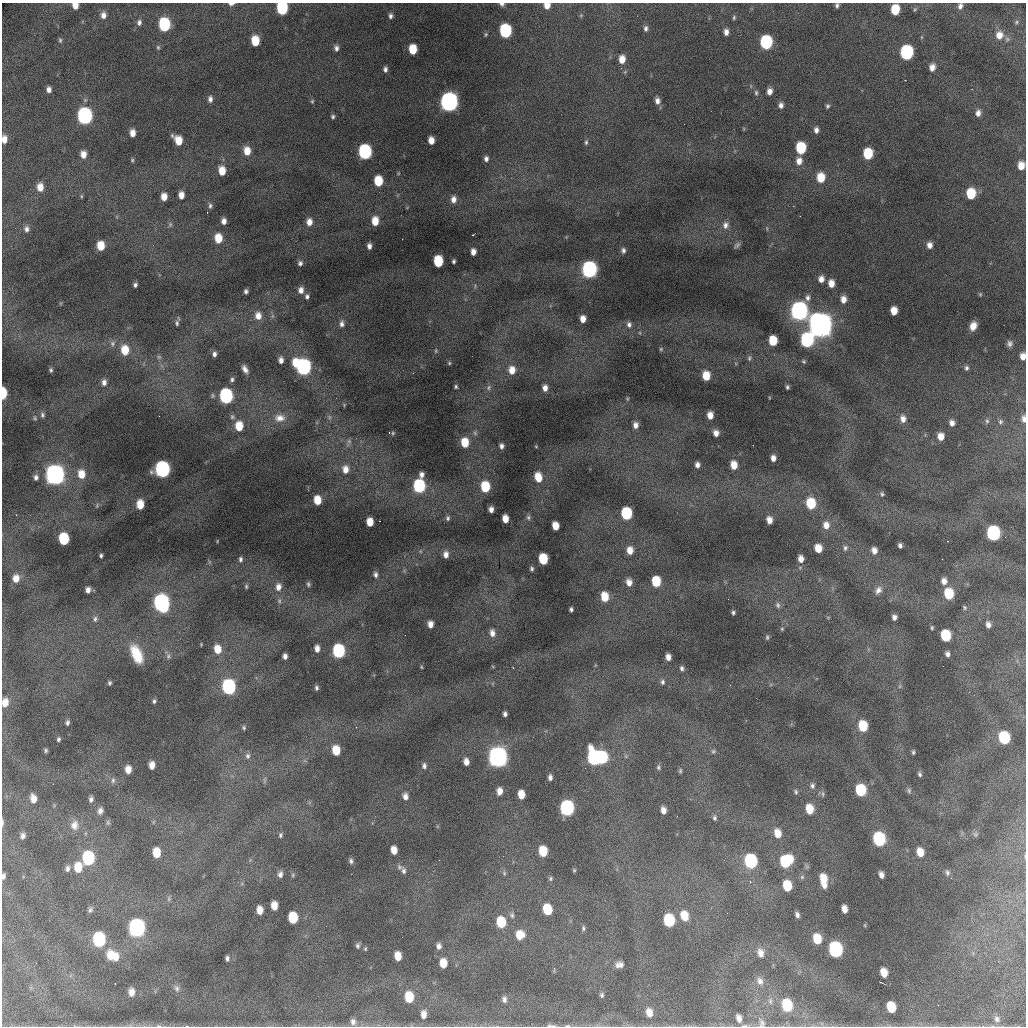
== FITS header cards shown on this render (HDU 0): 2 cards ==
NAXIS1  =                 1024 /fastest changing axis
NAXIS2  =                 1024 /next to fastest changing axis

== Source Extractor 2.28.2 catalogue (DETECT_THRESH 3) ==
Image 1024 x 1024 px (HDU 0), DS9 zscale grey, 1 PNG px = 1 image px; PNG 1028 x 1028 px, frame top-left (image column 1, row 1024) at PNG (2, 3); no overlay
Background 19100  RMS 96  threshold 287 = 3 sigma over >= 5 px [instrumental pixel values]
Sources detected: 370; all 370 listed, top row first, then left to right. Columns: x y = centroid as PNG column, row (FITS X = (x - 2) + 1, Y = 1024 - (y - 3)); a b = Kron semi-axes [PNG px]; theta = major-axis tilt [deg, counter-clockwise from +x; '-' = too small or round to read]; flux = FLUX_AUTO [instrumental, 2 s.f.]
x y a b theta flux
231 4 6 3 3 1.9e+04
502 4 6 4 -11 1.9e+04
547 5 6 5 - 6.5e+04
837 5 4 4 - 1.4e+04
75 6 6 5 - 6.1e+04
960 6 7 6 - 2.4e+04
282 8 8 6 -87 6.5e+05
915 9 5 5 - 9.2e+03
895 10 8 6 80 2.0e+05
103 15 9 7 -89 4.0e+04
581 15 5 4 - 7.7e+03
390 16 6 4 84 1.9e+04
734 17 6 4 77 1.0e+04
139 22 8 6 77 2.2e+04
1016 22 5 5 - 1.0e+04
164 25 9 7 -86 6.6e+05
646 28 7 5 83 1.9e+04
505 31 8 7 - 8.8e+05
726 32 6 5 - 3.6e+04
486 34 6 5 - 9.7e+03
999 35 10 9 - 7.0e+04
60 40 7 4 -76 1.2e+04
255 41 8 6 -86 1.8e+05
766 42 8 7 - 9.3e+05
158 47 6 5 - 1.1e+04
336 48 8 6 -83 2.5e+04
413 49 7 6 - 1.9e+05
906 53 9 7 83 1.2e+06
622 59 8 6 85 7.6e+04
932 67 7 5 78 4.6e+04
385 69 6 4 86 2.0e+04
49 89 6 5 - 3.0e+04
769 91 6 5 - 4.1e+04
756 93 7 5 -90 1.3e+04
210 99 6 5 - 2.6e+04
312 101 6 5 - 9.8e+03
657 101 8 6 -80 3.6e+04
449 102 10 9 - 2.8e+06
781 105 6 5 - 2.8e+04
827 106 6 5 - 1.3e+04
978 113 7 6 - 3.1e+04
85 116 10 8 -85 1.9e+06
333 116 5 5 - 1.3e+04
816 130 6 5 - 2.9e+04
132 133 6 5 - 5.1e+04
4 139 8 5 87 5.3e+04
178 140 9 6 -55 1.2e+05
431 140 6 5 - 6.3e+04
586 142 7 4 82 1.3e+04
801 148 8 6 89 4.3e+05
247 151 8 6 -84 9.4e+04
365 152 9 7 -86 1.3e+06
83 154 7 5 -85 6.0e+04
868 154 8 6 87 3.1e+05
486 159 6 5 - 2.4e+04
132 160 5 5 - 8.6e+03
799 161 8 7 - 5.5e+04
1021 166 7 6 - 7.8e+04
222 171 8 6 -83 1.1e+05
398 173 5 3 - 6.0e+03
821 178 8 6 90 1.6e+05
378 181 7 6 - 2.3e+05
40 187 8 6 -89 7.0e+04
971 194 8 6 87 2.6e+05
181 195 6 5 - 5.7e+04
81 196 5 3 - 7.8e+03
164 197 6 5 - 7.2e+04
453 199 8 6 89 4.1e+04
210 206 7 6 - 1.7e+04
793 206 3 2 - 6.2e+03
224 221 5 4 - 3.6e+04
375 221 7 6 - 1.1e+05
309 222 7 6 - 5.5e+04
170 224 8 5 64 1.6e+04
725 225 10 8 71 3.6e+04
27 229 8 7 - 2.7e+04
767 229 6 3 -73 7.4e+03
473 235 3 2 - 3.6e+03
218 238 8 6 -87 1.4e+05
402 239 2 2 - 4.2e+03
737 245 9 5 42 1.6e+04
929 245 7 6 - 3.9e+04
101 246 7 6 - 1.3e+05
369 246 5 4 - 2.8e+04
623 250 6 5 - 1.9e+04
473 252 6 4 89 4.2e+04
438 261 8 6 -88 3.5e+05
454 261 4 3 - 1.2e+04
300 263 6 6 - 1.9e+04
589 269 9 8 - 1.9e+06
821 279 7 6 - 4.4e+04
831 283 7 5 -85 6.6e+04
135 285 4 4 - 1.5e+04
301 290 7 6 - 4.0e+04
246 291 4 4 - 1.6e+04
980 294 6 4 70 7.5e+03
307 296 6 5 - 1.7e+04
807 298 8 6 79 2.5e+04
843 299 7 6 - 5.1e+04
799 311 10 9 - 2.6e+06
894 311 7 5 -86 8.9e+04
258 316 9 8 - 6.2e+04
583 319 6 5 - 5.8e+04
177 323 9 6 87 1.8e+04
342 324 8 6 87 2.8e+04
629 324 8 6 -86 2.3e+04
820 325 16 11 -77 6.3e+06
973 326 8 6 65 6.4e+04
640 333 5 3 - 5.9e+03
807 340 9 7 89 1.1e+06
773 341 7 6 - 2.1e+05
112 343 8 8 - 2.6e+04
1010 343 7 6 - 2.4e+04
661 349 5 5 - 8.2e+03
125 350 9 7 -86 1.4e+05
436 351 7 3 82 7.8e+03
214 354 6 4 85 2.4e+04
1023 356 6 5 - 4.9e+04
159 357 6 6 - 1.5e+04
749 358 8 5 81 1.3e+04
281 360 6 4 -88 3.2e+04
804 361 6 5 - 1.0e+04
296 363 8 5 -88 1.2e+05
449 363 4 4 - 7.4e+03
303 367 9 7 -85 1.6e+06
966 368 6 5 - 1.6e+04
245 369 9 5 -61 3.6e+04
51 370 5 4 - 1.2e+04
512 370 8 7 - 8.0e+04
706 376 7 6 - 1.3e+05
232 379 6 5 - 1.5e+04
104 382 8 6 86 3.1e+04
456 387 5 3 - 1.0e+04
787 387 4 3 - 1.2e+04
489 388 8 6 73 1.7e+04
545 388 6 5 - 4.0e+04
3 393 8 4 86 2.7e+05
226 396 9 7 -86 1.4e+06
627 399 6 4 -61 7.3e+03
42 415 7 6 - 1.6e+04
710 415 6 5 - 6.4e+04
232 417 7 6 - 1.4e+04
329 417 6 4 89 1.1e+04
35 418 5 4 - 8.3e+03
279 418 15 11 1 6.6e+04
903 419 9 7 -84 4.5e+04
1024 419 8 5 -88 2.7e+04
987 421 6 5 - 1.2e+04
1000 422 6 6 - 1.3e+04
952 423 6 5 - 3.2e+04
635 425 7 6 - 3.9e+04
239 426 8 6 90 1.4e+05
389 433 3 2 - 7.2e+03
393 433 4 4 - 7.8e+03
475 433 7 5 -48 1.3e+04
716 433 6 5 - 4.3e+04
941 436 7 6 - 6.9e+04
349 441 8 6 -69 1.7e+04
465 443 8 6 -85 1.6e+05
501 446 5 4 - 2.2e+04
536 446 4 3 - 5.3e+03
773 458 5 4 - 3.8e+04
697 465 6 5 - 3.1e+04
734 465 7 6 - 1.0e+05
162 469 9 8 - 1.9e+06
345 469 9 7 -90 6.1e+04
55 474 11 9 -85 3.4e+06
81 474 9 7 -82 1.0e+05
421 475 6 5 - 2.8e+04
36 477 7 5 75 2.2e+04
538 477 9 6 -76 1.2e+05
419 486 8 7 - 9.1e+05
485 487 8 6 -86 3.1e+05
882 494 7 5 -50 1.3e+04
317 500 7 6 - 1.3e+05
140 504 7 6 - 1.2e+05
811 504 8 6 -83 2.9e+05
97 506 7 4 -81 1.0e+04
491 509 5 4 - 3.5e+04
626 514 8 6 -85 6.9e+05
528 517 7 6 - 1.7e+04
448 518 7 5 -90 1.5e+04
505 519 6 5 - 8.0e+04
769 520 6 5 - 5.5e+04
370 522 7 5 -87 1.0e+05
826 525 9 8 - 5.9e+04
555 526 7 5 -78 9.9e+04
993 533 8 7 - 1.3e+06
64 539 8 6 -85 4.5e+05
217 541 4 4 - 5.8e+03
900 545 5 4 - 1.9e+04
818 548 7 6 - 1.0e+05
845 548 7 6 - 1.6e+04
630 550 7 6 - 6.9e+04
874 550 6 5 - 4.2e+04
446 554 8 6 -90 4.0e+04
101 556 4 3 - 1.2e+04
240 559 7 5 87 1.9e+04
543 559 7 6 - 3.2e+05
801 559 7 6 - 5.2e+04
209 562 7 4 -90 1.1e+04
532 569 5 4 - 1.3e+04
376 575 7 5 -79 1.9e+04
16 578 8 7 - 6.9e+04
656 581 7 6 - 2.6e+05
944 581 8 6 -85 4.3e+04
629 582 7 6 - 4.8e+04
308 584 6 4 -88 1.2e+04
246 586 6 4 -78 1.1e+04
278 587 10 8 -89 4.7e+04
88 590 5 4 - 3.1e+04
878 590 11 7 53 3.7e+04
949 594 8 7 - 2.6e+05
605 597 7 6 - 1.5e+05
728 599 2 2 - 4.5e+03
279 601 7 5 -70 1.5e+04
161 603 10 8 -79 2.2e+06
778 605 9 7 -76 2.2e+04
965 607 7 5 -57 1.1e+04
571 609 4 3 - 1.4e+04
733 613 4 4 - 1.2e+04
894 617 5 4 - 2.7e+04
95 619 7 6 - 1.8e+04
430 624 6 5 - 4.5e+04
988 625 6 5 - 3.1e+04
932 628 5 4 - 9.2e+03
782 629 5 4 - 7.7e+03
492 633 9 7 -81 4.3e+04
946 636 8 6 -78 3.9e+05
767 637 7 5 90 1.2e+04
317 648 7 5 -86 4.4e+04
217 649 8 6 -82 9.9e+04
339 651 8 7 - 9.9e+05
136 654 19 9 -66 1.7e+05
947 654 6 5 - 2.4e+04
168 656 9 6 81 1.6e+04
285 656 5 4 - 2.7e+04
668 657 6 5 - 4.5e+04
421 667 4 3 - 6.4e+03
682 668 7 5 -77 1.8e+04
662 682 7 6 - 1.9e+04
109 683 5 4 - 1.2e+04
730 685 2 2 - 9.8e+03
900 686 6 4 71 9.1e+03
229 687 9 7 -85 1.4e+06
316 688 6 4 -85 1.5e+04
154 701 5 4 - 1.3e+04
5 703 8 6 84 7.4e+04
505 714 5 4 - 1.9e+04
67 723 5 4 - 1.5e+04
863 726 8 6 -79 2.6e+05
244 728 5 5 - 1.0e+04
1004 738 8 7 - 5.6e+05
58 739 5 4 - 1.2e+04
46 750 4 4 - 1.1e+04
336 750 7 6 - 1.5e+05
713 751 7 6 - 1.5e+04
913 752 5 3 - 1.1e+04
248 756 8 7 - 2.2e+04
498 757 11 9 -85 3.3e+06
594 757 10 7 -77 1.4e+06
602 757 8 6 -83 6.9e+05
466 762 6 5 - 4.7e+04
152 765 7 5 -89 6.0e+04
424 766 7 5 -88 1.9e+04
658 767 6 5 - 1.2e+04
128 769 7 5 88 6.2e+04
680 771 6 4 77 1.0e+04
920 774 5 4 - 1.4e+04
550 777 5 4 - 2.4e+04
113 780 7 5 76 1.6e+04
265 780 10 4 85 1.3e+04
812 786 7 6 - 1.8e+04
860 790 8 7 - 4.2e+05
909 790 7 6 - 1.4e+04
500 791 8 6 83 5.2e+04
796 792 6 4 -65 1.1e+04
521 794 7 5 -85 1.0e+05
823 794 8 4 -89 1.3e+04
405 796 7 6 - 3.7e+04
33 799 9 6 -79 6.0e+04
91 799 6 4 77 2.0e+04
567 808 9 7 -89 1.5e+06
809 809 8 6 -78 1.4e+05
663 810 6 5 - 4.5e+04
100 811 7 6 - 2.7e+04
714 818 7 5 -87 1.5e+04
2 822 9 3 -90 1.3e+04
108 822 8 6 -88 1.2e+04
74 825 13 11 82 5.8e+04
778 833 9 7 -73 9.1e+04
975 834 9 6 61 1.4e+04
281 835 7 5 76 1.4e+04
23 836 7 6 - 2.5e+04
879 839 9 7 -76 1.0e+06
394 850 7 5 -81 7.3e+04
543 851 8 6 -82 2.2e+05
920 852 8 6 -74 9.7e+04
156 853 8 6 -89 1.5e+05
88 858 9 7 89 8.6e+05
351 861 6 5 - 1.6e+04
751 861 9 7 -77 1.1e+06
786 861 10 8 44 5.3e+05
78 867 9 7 88 1.4e+05
399 867 8 7 - 1.7e+04
67 869 9 6 80 2.6e+04
574 870 5 4 - 7.5e+03
403 871 10 6 -79 1.9e+04
947 872 9 6 -78 2.0e+04
504 873 7 6 - 1.4e+04
280 874 7 5 80 2.6e+04
293 875 6 5 - 8.9e+03
881 875 6 4 -74 3.3e+04
3 876 6 4 84 2.1e+04
802 877 6 6 - 1.4e+04
550 878 6 5 - 1.0e+04
823 879 10 7 -79 1.2e+05
750 882 5 4 - 9.3e+03
824 885 6 6 - 4.1e+04
787 886 8 6 -78 2.5e+05
169 899 8 5 -85 1.4e+04
274 906 7 5 -88 8.3e+04
547 909 8 6 -81 2.9e+05
844 909 7 5 -84 5.1e+04
90 910 8 6 56 1.8e+04
260 910 7 5 -87 7.0e+04
727 913 2 2 - 1.2e+04
512 915 8 6 -72 1.6e+04
797 915 5 4 - 2.2e+04
684 916 9 7 -74 1.3e+05
293 918 8 6 -87 3.0e+05
669 920 8 6 -81 5.9e+05
501 922 8 6 -82 2.9e+05
137 927 10 8 -89 2.6e+06
583 928 7 4 -82 1.2e+04
520 935 8 7 - 1.1e+05
99 939 9 7 -89 1.0e+06
817 939 8 6 -75 1.6e+05
357 946 7 5 87 1.5e+04
439 946 7 5 -87 2.7e+04
365 949 5 4 - 7.9e+03
835 949 9 7 -75 1.5e+06
761 953 10 7 -74 5.1e+04
110 956 12 9 87 1.1e+05
398 956 7 5 -84 9.3e+04
115 957 10 7 76 6.2e+04
227 958 5 3 - 1.6e+04
443 963 8 6 -86 1.1e+05
619 965 8 6 6 3.5e+04
884 973 7 5 -73 9.4e+04
760 981 12 9 -57 4.0e+04
177 988 11 7 -71 2.7e+04
131 992 8 6 90 5.2e+04
602 995 6 5 - 1.4e+04
409 997 8 6 -85 2.1e+05
504 999 8 6 89 2.6e+04
770 1001 9 6 -81 2.1e+04
787 1005 9 7 -75 4.2e+05
891 1007 8 6 -74 2.1e+05
649 1013 10 7 -78 7.3e+04
424 1014 8 6 -90 5.1e+04
739 1018 8 5 -74 4.4e+04
997 1019 9 8 - 2.9e+04
353 1022 9 7 88 2.9e+04
762 1023 13 8 -79 3.1e+04
551 1025 14 4 -6 2.4e+04
159 1026 8 4 -2 1.3e+04
187 1026 5 3 - 6.1e+03
567 1026 6 3 1 1.6e+04
744 1026 9 3 1 1.4e+04
At the frame edge (FLAGS 8, measured only in part): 21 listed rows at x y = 231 4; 502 4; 547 5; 837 5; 75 6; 960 6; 282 8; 4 139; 1021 166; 1023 356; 3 393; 1024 419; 5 703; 2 822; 3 876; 762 1023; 551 1025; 159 1026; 187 1026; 567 1026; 744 1026

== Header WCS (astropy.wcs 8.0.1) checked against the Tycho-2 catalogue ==
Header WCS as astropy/WCSLIB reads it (CRVAL/CRPIX/CD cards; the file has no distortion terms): RA---TAN/DEC--TAN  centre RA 01:05:23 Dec +20:13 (16.35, +20.22 deg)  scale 1.7 arcsec/px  FOV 29.1' x 29.1'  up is +92 deg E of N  parity flipped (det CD > 0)
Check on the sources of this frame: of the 60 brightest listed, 9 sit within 2.6 arcsec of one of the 9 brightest Tycho-2 stars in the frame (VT <= 12.50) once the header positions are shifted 0.87 arcsec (0.87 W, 0.08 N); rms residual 1.01 arcsec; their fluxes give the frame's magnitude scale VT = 27.86 - 2.5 log10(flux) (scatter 0.14 mag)
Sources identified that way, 9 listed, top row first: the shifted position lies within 2.6 arcsec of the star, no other Tycho-2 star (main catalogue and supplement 1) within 5.2 arcsec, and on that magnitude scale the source's flux lands within +1.5 / -3 mag of the star's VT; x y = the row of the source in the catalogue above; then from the Tycho-2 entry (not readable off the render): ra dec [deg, ICRS J2000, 3 dp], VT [Tycho-2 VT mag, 2 dp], TYC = Tycho-2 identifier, HIP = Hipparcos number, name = IAU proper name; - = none
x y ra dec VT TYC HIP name
449 102 16.554 +20.246 11.89 1202-44-1 - -
589 269 16.468 +20.182 12.30 1202-2086-1 - -
799 311 16.444 +20.083 11.86 1202-190-1 - -
820 325 16.436 +20.073 10.31 1202-296-1 - -
55 474 16.372 +20.438 11.27 1202-51-1 - -
229 687 16.262 +20.359 12.16 1202-337-1 - -
498 757 16.223 +20.232 11.45 1202-560-1 - -
594 757 16.221 +20.187 12.50 1202-232-1 - -
137 927 16.142 +20.405 12.07 1202-262-1 - -